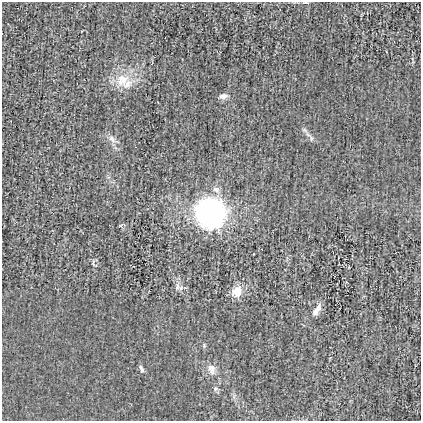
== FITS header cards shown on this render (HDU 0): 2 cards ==
NAXIS1  =                  419
NAXIS2  =                  419

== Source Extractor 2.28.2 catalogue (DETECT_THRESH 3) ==
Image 419 x 419 px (HDU 0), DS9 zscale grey, 1 PNG px = 1 image px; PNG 423 x 423 px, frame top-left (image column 1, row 419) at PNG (2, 2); no overlay
Background -4.79e-04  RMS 0.022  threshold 0.0663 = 3 sigma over >= 5 px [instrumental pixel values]
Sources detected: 15; all 15 listed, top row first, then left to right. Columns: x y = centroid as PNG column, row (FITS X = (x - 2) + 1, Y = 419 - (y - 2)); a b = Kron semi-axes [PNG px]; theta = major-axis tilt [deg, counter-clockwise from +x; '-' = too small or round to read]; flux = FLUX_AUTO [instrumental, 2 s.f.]
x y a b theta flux
306 3 5 3 - 1.5
122 80 20 18 49 29
127 84 14 9 34 12
223 96 10 6 3 6
311 138 7 4 90 2.3
112 139 11 6 -52 6.7
216 189 9 7 -19 5.8
211 213 22 19 -77 390
93 262 7 4 75 2.8
177 286 10 6 88 5.7
237 291 15 12 64 16
317 310 18 6 59 8.6
141 369 10 5 -67 3.9
211 369 12 8 -70 10
215 388 6 5 - 2.9
At the frame edge (FLAGS 8, measured only in part): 1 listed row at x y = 306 3